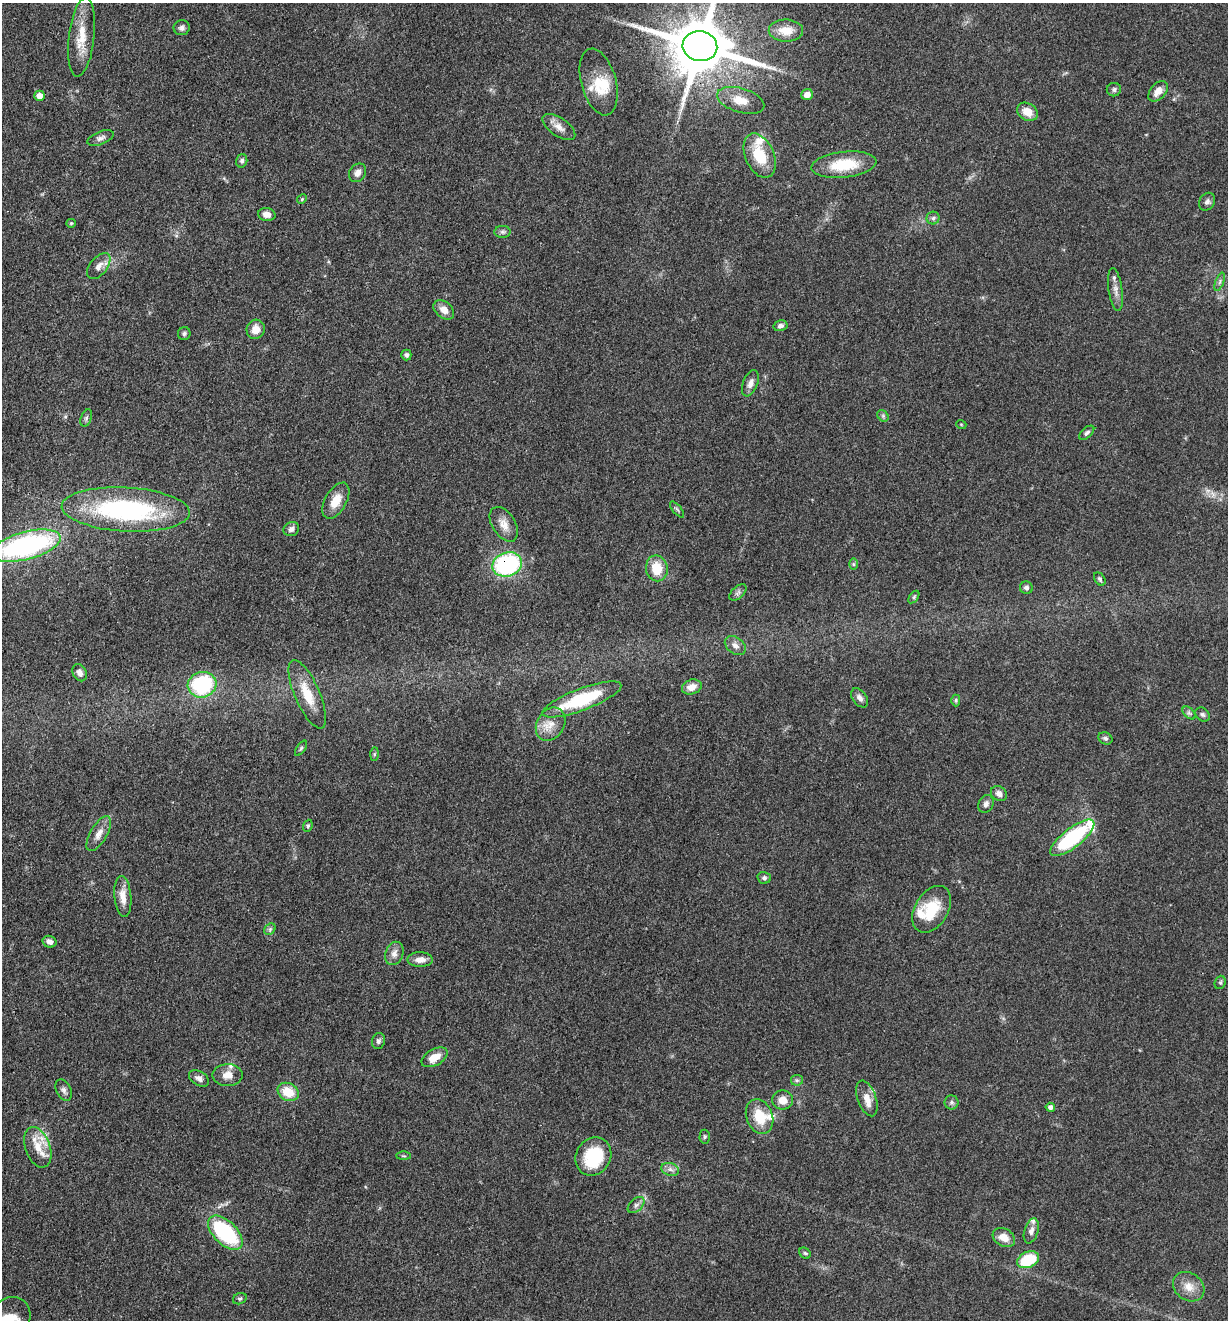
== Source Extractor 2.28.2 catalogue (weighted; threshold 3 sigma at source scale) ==
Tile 11 of 4 x 4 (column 3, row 3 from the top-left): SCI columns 2711-3936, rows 1320-2637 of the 5294 x 5274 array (HDU 1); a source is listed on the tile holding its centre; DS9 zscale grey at full resolution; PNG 1230 x 1322 px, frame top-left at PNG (2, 3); each listed source drawn as its Kron ellipse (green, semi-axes under 4 px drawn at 4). Shown black and unused: <1% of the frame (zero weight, under 3 of 4 exposures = <1% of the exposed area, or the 3 px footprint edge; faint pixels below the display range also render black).
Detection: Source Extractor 2.28.2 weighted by HDU 2 'WHT'; one run over the whole footprint, this tile lists its part. Background 0.0742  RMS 0.0056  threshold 0.025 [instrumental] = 3 sigma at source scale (4.5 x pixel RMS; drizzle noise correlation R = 1.50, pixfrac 1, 0.05/0.05 arcsec/px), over >= 5 px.
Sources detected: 112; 10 inside a brighter listed object's ellipse — not listed separately; the other 102 listed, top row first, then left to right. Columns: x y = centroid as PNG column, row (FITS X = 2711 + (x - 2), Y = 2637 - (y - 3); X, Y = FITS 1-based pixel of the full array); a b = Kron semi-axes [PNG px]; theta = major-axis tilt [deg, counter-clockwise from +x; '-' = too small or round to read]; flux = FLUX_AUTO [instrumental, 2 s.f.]
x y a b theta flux
182 28 8 7 - 1.8
786 31 17 11 -1 9.3
82 37 40 13 83 14
700 46 17 15 -13 4300
599 82 34 17 -75 16
1114 90 7 6 - 1.4
1158 91 12 7 48 4.9
807 95 6 5 - 4.4
39 96 5 5 - 4.4
741 100 24 12 -17 8.7
1027 112 11 8 -30 6.9
559 127 19 9 -35 4.7
100 138 14 6 22 2.2
760 156 23 14 -66 18
242 161 7 5 75 1.6
844 165 33 13 6 21
358 173 10 8 54 3.3
302 199 5 4 - 0.66
1207 202 9 7 56 2
267 215 9 6 -11 3.7
933 218 6 6 - 1.5
71 223 5 4 - 0.63
502 232 8 6 -1 1.5
99 266 15 8 51 4.2
1220 282 9 3 69 1.1
1115 289 22 7 -82 4.1
444 310 11 8 -41 4.2
781 326 7 5 15 2.2
256 329 10 9 - 5.6
184 334 6 6 - 1.3
406 355 5 5 - 1.5
750 383 14 7 68 3.6
883 416 6 5 - 1
86 418 9 5 69 1.5
961 424 5 3 - 0.48
1087 433 9 5 43 1.5
336 501 20 10 60 8.6
126 509 64 22 -3 92
677 509 10 3 -50 0.92
504 524 19 11 -58 6.1
291 529 8 7 - 2.1
26 546 35 14 15 130
507 564 15 12 16 76
853 564 6 4 -89 0.87
657 568 13 11 -79 13
1100 579 7 5 -54 0.99
1026 588 6 6 - 1.7
738 592 10 6 43 1.7
914 597 7 4 54 0.85
735 646 12 8 -38 3
80 673 9 7 -63 2.8
202 685 14 12 16 49
692 687 10 7 19 5.3
307 694 37 12 -66 15
860 698 11 7 -52 2.7
582 699 42 11 21 38
956 700 6 4 -89 0.84
1189 713 8 4 -44 1.4
1203 714 8 6 -44 1.3
551 724 18 13 59 7.4
1105 738 7 6 - 1.4
301 748 9 3 57 0.85
374 754 7 4 89 0.82
999 794 8 7 - 2.7
986 804 9 7 63 2.2
308 826 6 4 70 0.85
99 834 19 8 60 4.9
1072 838 27 9 38 51
764 878 7 6 - 1.5
123 896 21 8 -85 6.6
932 909 25 16 59 19
270 929 6 5 - 1.2
49 942 7 6 - 2.5
394 953 12 8 70 3.5
420 960 13 7 1 4.2
1220 982 7 5 69 0.93
378 1041 8 6 75 1.6
435 1057 14 8 28 7.4
228 1075 15 11 1 5.3
199 1078 11 7 -33 2.7
797 1080 6 5 - 1.2
64 1090 11 7 -63 2.2
288 1092 11 8 -28 12
867 1098 19 9 -70 6
783 1100 10 9 - 5.2
951 1102 7 7 - 1.5
1050 1107 4 4 - 2.2
760 1116 18 13 -68 14
705 1137 7 5 88 0.91
38 1147 21 12 -70 10
403 1156 7 3 0 0.67
593 1156 20 17 59 29
670 1169 9 6 -18 2.2
636 1205 10 6 44 2
1031 1231 13 7 73 2.9
225 1233 21 11 -44 51
1004 1237 12 8 -29 6.6
805 1253 6 5 - 0.91
1028 1260 11 7 25 26
1189 1287 17 13 -36 6.7
240 1299 7 5 24 0.99
9 1318 23 19 45 15
Overlapping masked pixels (flux is a lower limit): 2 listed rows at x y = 700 46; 507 564
Isophote crosses this tile's border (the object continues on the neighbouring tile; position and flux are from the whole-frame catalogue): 3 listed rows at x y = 700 46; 26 546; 9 1318